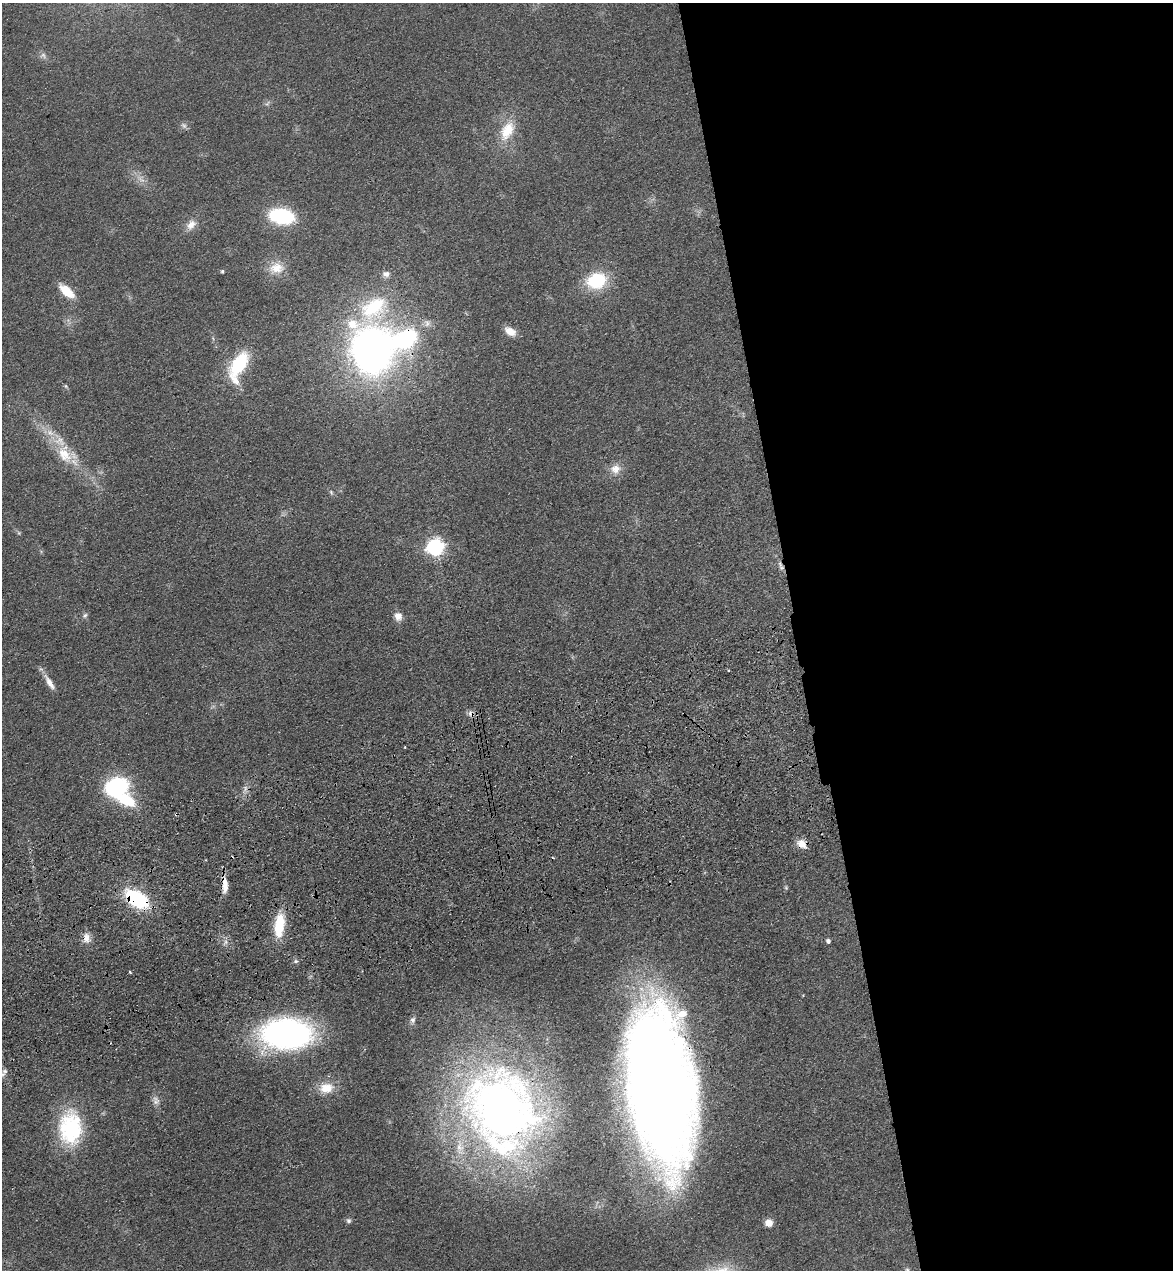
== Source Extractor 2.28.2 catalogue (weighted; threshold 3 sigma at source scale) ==
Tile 8 of 4 x 4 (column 4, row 2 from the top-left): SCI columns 3696-4866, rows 2651-3918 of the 5166 x 5303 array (HDU 1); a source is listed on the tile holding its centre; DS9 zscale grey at full resolution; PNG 1175 x 1272 px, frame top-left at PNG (2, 3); no overlay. Shown black and unused: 32% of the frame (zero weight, under 3 of 4 exposures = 6% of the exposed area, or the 3 px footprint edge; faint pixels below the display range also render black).
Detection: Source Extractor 2.28.2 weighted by HDU 2 'WHT'; one run over the whole footprint, this tile lists its part. Background 0.0693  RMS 0.0071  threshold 0.0318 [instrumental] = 3 sigma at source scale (4.5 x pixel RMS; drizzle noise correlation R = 1.50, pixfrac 1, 0.05/0.05 arcsec/px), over >= 5 px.
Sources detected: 56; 3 too faint to see at this stretch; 1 cosmic-ray / hot-pixel residue — not listed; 4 inside a brighter listed object's ellipse — not listed separately; the other 48 listed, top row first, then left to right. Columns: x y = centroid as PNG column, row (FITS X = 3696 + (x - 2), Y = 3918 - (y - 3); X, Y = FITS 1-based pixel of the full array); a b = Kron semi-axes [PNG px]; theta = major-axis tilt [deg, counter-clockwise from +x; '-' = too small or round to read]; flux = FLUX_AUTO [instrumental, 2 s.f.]
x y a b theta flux
43 55 9 6 -60 2.5
267 103 8 3 45 1.2
507 131 28 16 61 21
281 216 20 12 -10 71
191 225 15 10 47 6.6
276 268 21 16 10 13
222 271 4 4 - 1.2
596 281 21 16 16 38
66 291 22 10 -42 14
373 308 70 30 41 75
427 323 11 9 -78 3.8
510 331 13 8 -31 7.8
406 338 20 14 31 89
371 351 36 32 -83 420
239 364 31 15 57 42
66 386 6 5 - 1.1
65 454 29 18 -65 23
615 469 14 13 - 7.7
331 492 8 5 -65 1.4
19 533 6 4 -46 1
435 547 7 7 - 240
782 568 8 6 -6 2.1
85 615 7 6 - 1.7
398 616 11 9 -63 5.6
728 670 3 2 - 1.6
50 683 23 7 -58 6.8
471 714 10 7 -33 3.2
116 786 17 13 20 91
127 800 22 12 -25 28
802 844 13 10 -39 7
225 885 22 7 -89 8
786 888 6 5 - 1
137 899 23 13 -35 62
279 925 26 10 84 27
87 938 14 10 -78 6.1
828 941 4 4 - 2.3
296 961 6 5 - 1.4
130 972 3 2 - 1.6
413 1020 10 7 82 2.8
286 1034 37 23 0 260
5 1071 8 6 18 1.9
660 1086 114 44 -83 1800
326 1088 19 13 9 13
156 1102 11 8 40 3.4
502 1110 88 75 -45 490
70 1128 35 24 -90 66
348 1220 7 7 - 1.7
769 1223 9 9 - 5.5
Overlapping masked pixels (flux is a lower limit): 9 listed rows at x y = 406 338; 782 568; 471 714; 802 844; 225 885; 137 899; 279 925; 660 1086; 502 1110
Isophote crosses this tile's border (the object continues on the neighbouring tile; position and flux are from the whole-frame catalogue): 2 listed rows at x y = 5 1071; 660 1086